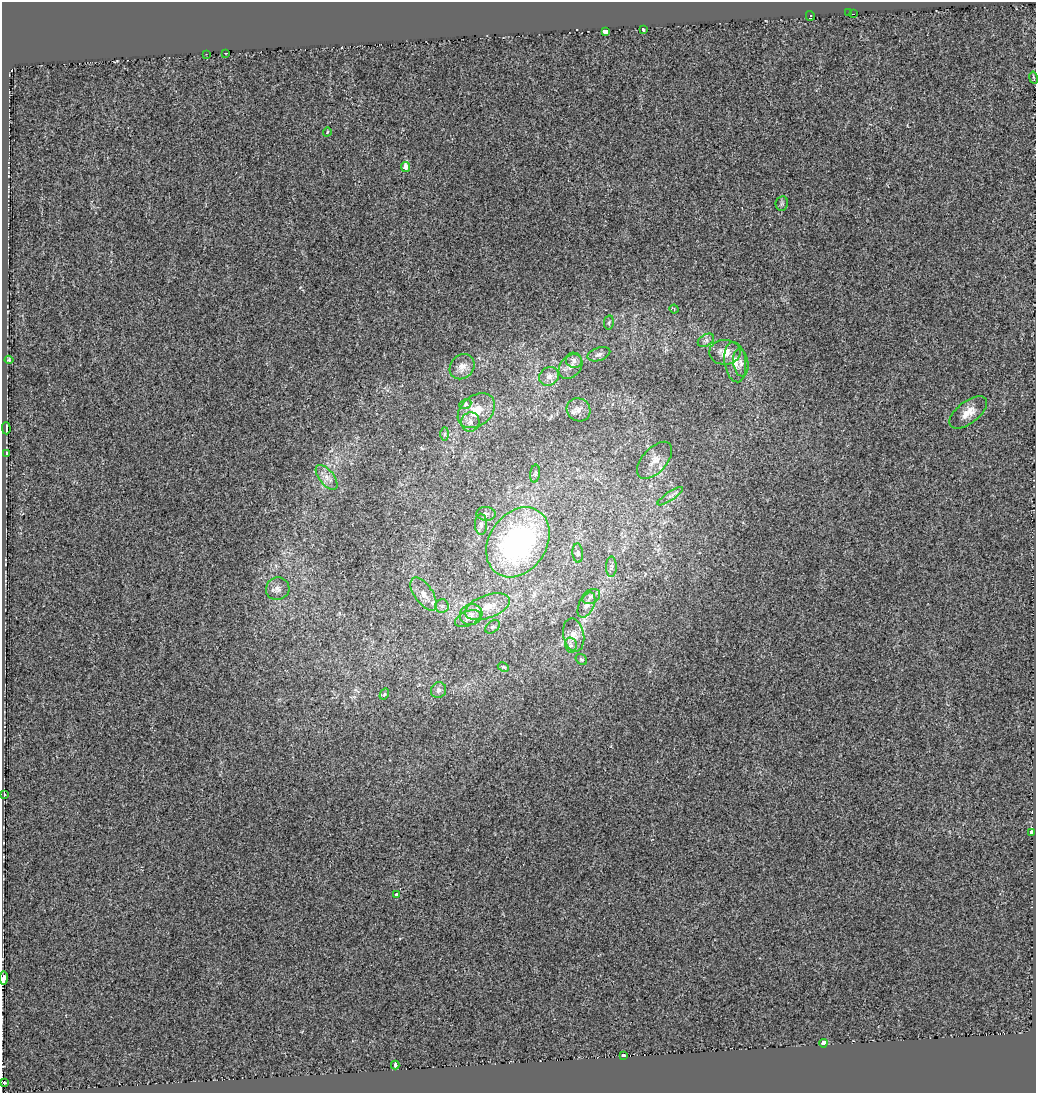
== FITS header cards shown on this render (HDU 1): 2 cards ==
NAXIS1  =                 1034
NAXIS2  =                 1091

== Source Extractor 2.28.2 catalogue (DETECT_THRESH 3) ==
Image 1034 x 1091 px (HDU 1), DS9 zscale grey, 1 PNG px = 1 image px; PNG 1038 x 1095 px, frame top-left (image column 1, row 1091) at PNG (2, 2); each listed source drawn as its Kron ellipse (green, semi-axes under 4 px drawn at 4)
Background -5.79e-04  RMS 0.0057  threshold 0.0171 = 3 sigma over >= 5 px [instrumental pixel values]
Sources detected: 63; all 63 listed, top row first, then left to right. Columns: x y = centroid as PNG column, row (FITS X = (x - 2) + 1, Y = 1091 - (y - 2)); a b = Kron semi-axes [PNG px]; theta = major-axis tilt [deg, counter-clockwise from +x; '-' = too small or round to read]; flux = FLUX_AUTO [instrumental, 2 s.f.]
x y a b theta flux
849 13 4 3 - 1.5
854 14 4 2 - 0.65
810 16 5 3 - 1.3
643 30 4 3 - 1
605 32 4 4 - 10
226 53 3 2 - 0.54
206 54 3 2 - 0.39
1033 78 6 3 -79 0.39
327 132 4 3 - 0.33
406 167 5 4 - 5.8
782 203 7 6 - 0.86
674 309 4 3 - 0.34
609 322 7 5 79 0.63
706 340 9 5 29 1.3
725 352 16 12 1 5.6
599 354 12 6 18 1.4
9 360 4 4 - 0.46
574 360 8 7 - 1.5
735 362 20 10 -82 4.9
741 363 13 7 -82 2.1
462 367 13 11 48 3.3
570 367 14 10 50 2.8
549 376 10 9 - 2.2
465 404 6 4 25 0.63
578 410 12 11 - 2.6
476 411 20 15 39 8.6
968 412 22 11 38 5.3
470 422 9 9 - 2.4
6 428 6 2 -89 0.51
445 434 7 4 90 0.77
6 453 3 2 - 0.34
655 460 22 12 48 4.5
535 474 9 5 81 0.88
327 477 15 7 -51 2.9
670 496 15 4 34 1.4
486 514 9 7 -1 1
481 524 11 6 -89 1.5
518 542 37 28 56 81
578 553 10 5 -86 0.94
611 567 10 5 89 1.1
278 589 12 11 - 2.5
424 594 19 9 -55 4.4
591 596 9 7 31 1.5
586 605 13 7 64 1.9
442 606 6 6 - 1.3
487 607 23 11 20 7.5
471 614 11 10 - 3.6
468 618 13 7 22 2.5
493 627 8 5 39 0.9
574 635 17 10 -78 3.2
571 645 8 5 -78 1
581 659 6 5 - 0.6
503 667 6 4 -25 0.48
438 690 8 7 - 1.3
384 694 6 4 59 0.43
4 794 4 3 - 1.1
1031 832 3 3 - 10
396 894 3 3 - 1.7
4 978 6 3 87 12
823 1043 4 4 - 13
623 1056 3 3 - 6.6
395 1065 4 3 - 4.4
4 1083 3 3 - 3.8
At the frame edge (FLAGS 8, measured only in part): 1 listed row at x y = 4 978